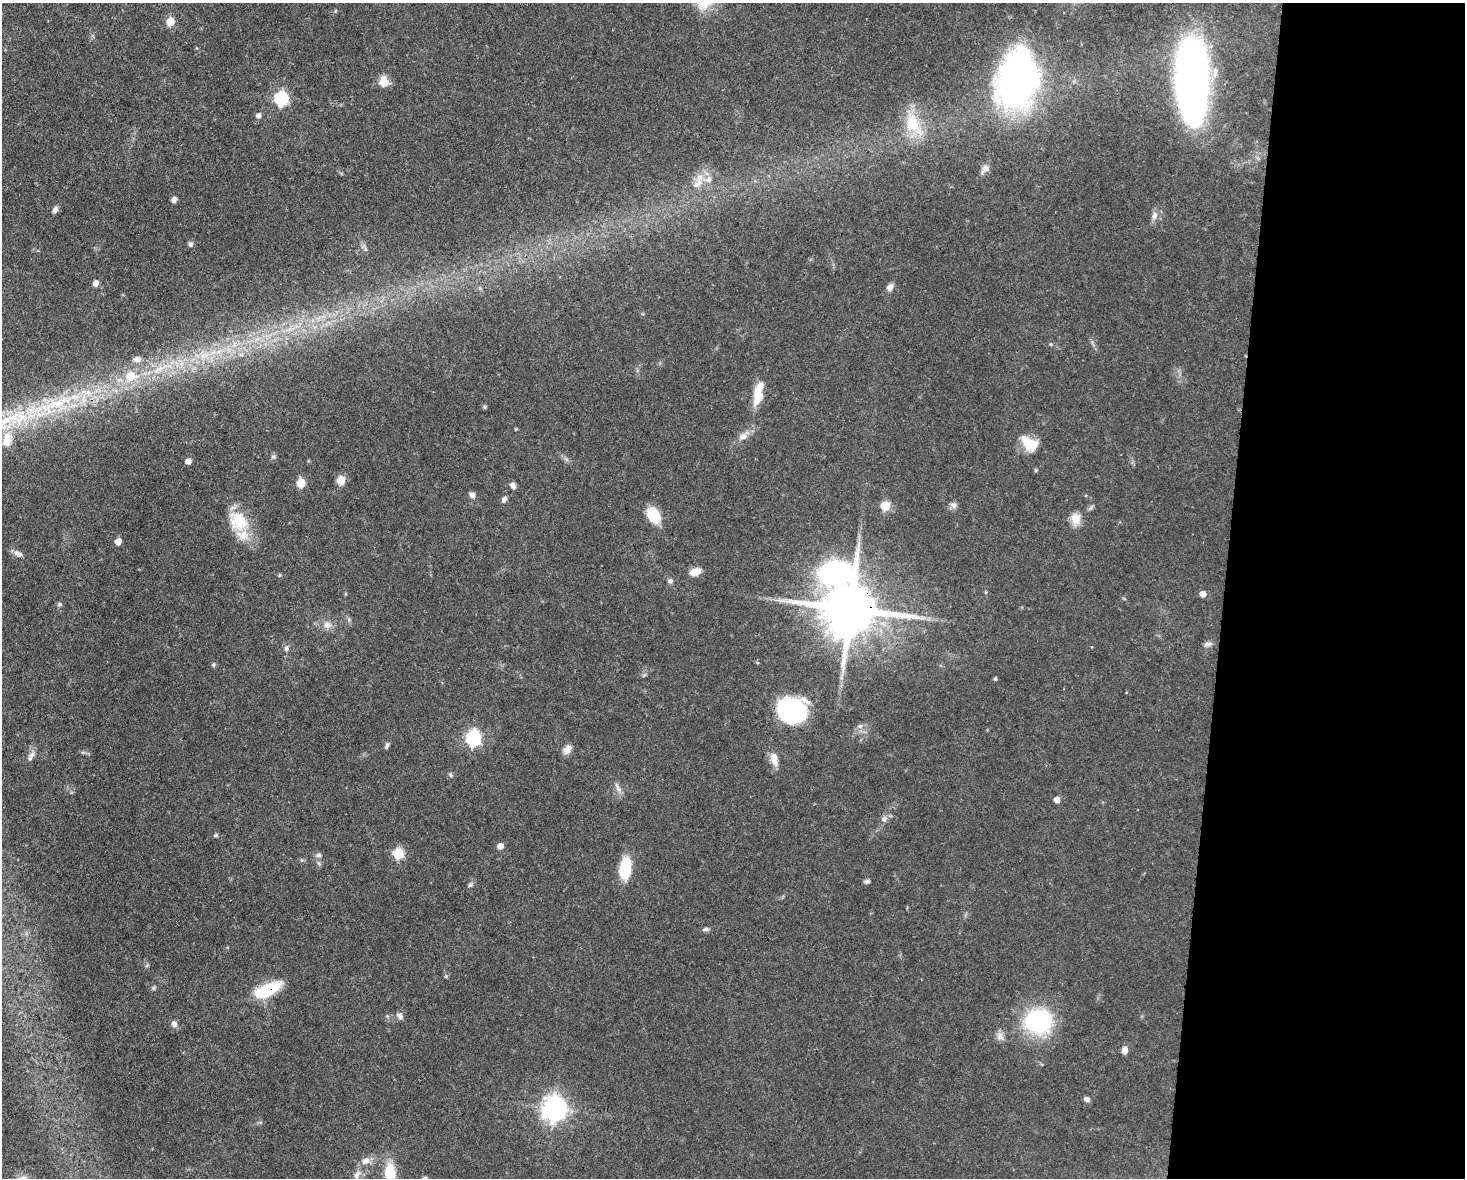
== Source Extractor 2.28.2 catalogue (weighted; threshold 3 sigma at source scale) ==
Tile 9 of 3 x 4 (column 3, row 3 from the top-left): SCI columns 3152-4614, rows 1177-2352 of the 4725 x 4704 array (HDU 1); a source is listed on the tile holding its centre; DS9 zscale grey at full resolution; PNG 1467 x 1180 px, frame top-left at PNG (2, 3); no overlay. Shown black and unused: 16% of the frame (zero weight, under 3 of 4 exposures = <1% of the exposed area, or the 3 px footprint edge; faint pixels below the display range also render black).
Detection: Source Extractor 2.28.2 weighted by HDU 2 'WHT'; one run over the whole footprint, this tile lists its part. Background 0.0737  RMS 0.004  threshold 0.0182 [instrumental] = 3 sigma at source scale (4.5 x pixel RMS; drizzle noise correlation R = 1.50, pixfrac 1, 0.05/0.05 arcsec/px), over >= 5 px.
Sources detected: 95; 3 inside a brighter object's white glare — not listed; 5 inside a brighter listed object's ellipse — not listed separately; the other 87 listed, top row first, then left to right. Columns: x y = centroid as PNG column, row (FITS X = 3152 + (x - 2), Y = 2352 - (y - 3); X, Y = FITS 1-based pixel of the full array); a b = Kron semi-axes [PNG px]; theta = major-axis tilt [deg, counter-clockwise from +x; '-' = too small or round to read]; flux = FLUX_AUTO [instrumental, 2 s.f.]
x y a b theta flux
335 11 5 3 - 0.41
170 21 5 5 - 11
1018 76 66 40 76 130
1192 79 69 25 -88 270
384 81 13 12 - 4.1
281 98 6 6 - 73
258 115 5 5 - 1.9
913 124 36 20 -64 16
985 169 13 8 47 2.3
698 184 21 10 42 5.8
174 200 7 6 - 1.4
55 210 8 6 58 1.5
1154 216 11 7 77 2.3
191 244 7 6 - 1.1
95 283 5 5 - 3
890 287 9 7 67 2.2
1050 344 6 4 -90 0.39
206 355 13 7 -71 3.6
241 355 7 4 -19 0.88
137 359 10 7 1 2.3
160 369 28 8 31 8.8
130 376 10 9 - 8.5
758 394 30 10 79 9.2
485 407 5 5 - 0.66
11 419 92 25 19 69
516 429 5 3 - 0.33
743 436 11 9 22 2.7
1029 443 20 13 -38 9.7
273 456 7 6 - 0.89
188 461 5 4 - 3.3
341 480 9 8 - 4.5
301 483 5 5 - 13
513 485 8 6 -56 1.6
472 495 7 6 - 1.7
1086 495 4 3 - 0.5
504 499 8 5 58 1.3
953 505 10 8 -24 1.6
885 506 5 5 - 19
1091 508 7 4 70 0.76
654 515 18 13 -58 11
1076 519 15 12 -89 4.3
238 521 30 22 -49 15
118 542 5 5 - 4.3
18 554 11 7 -25 2.1
695 572 11 7 24 4.8
835 572 47 24 31 100
670 581 6 6 - 1.1
1203 594 5 4 - 4.2
60 604 6 5 - 0.73
851 609 17 14 -5 3100
327 625 11 9 2 2.9
1208 644 12 6 12 1.5
286 649 7 6 - 1.1
213 664 7 5 87 0.66
995 679 5 4 - 0.55
795 712 40 22 -13 34
860 726 7 6 - 1.3
473 738 7 6 - 100
387 746 9 5 69 0.95
567 749 12 8 57 3.1
32 755 12 7 51 1.8
774 759 19 9 -80 3.9
451 775 5 5 - 0.68
618 789 11 6 -56 1.8
1057 800 4 4 - 3.9
884 819 9 7 44 1.7
216 835 6 5 - 0.67
500 846 5 4 - 4
398 854 6 5 - 30
319 855 8 5 9 1.1
624 869 24 13 -84 12
867 881 7 4 10 0.99
470 885 8 4 36 0.8
705 929 10 5 12 0.96
446 976 5 4 - 0.52
153 988 6 4 70 0.57
267 990 31 12 26 18
400 1016 10 7 -42 1.6
1038 1021 28 25 -1 43
174 1024 8 6 -66 1.9
1000 1036 12 9 -59 2.3
1125 1050 7 6 - 2.7
1086 1099 7 5 -21 1.3
554 1108 8 8 - 370
365 1161 13 9 11 3.2
390 1173 22 11 -86 14
357 1175 11 7 79 2.2
Overlapping masked pixels (flux is a lower limit): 2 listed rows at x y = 851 609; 267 990
Isophote crosses this tile's border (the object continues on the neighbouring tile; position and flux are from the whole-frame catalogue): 2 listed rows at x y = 11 419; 390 1173